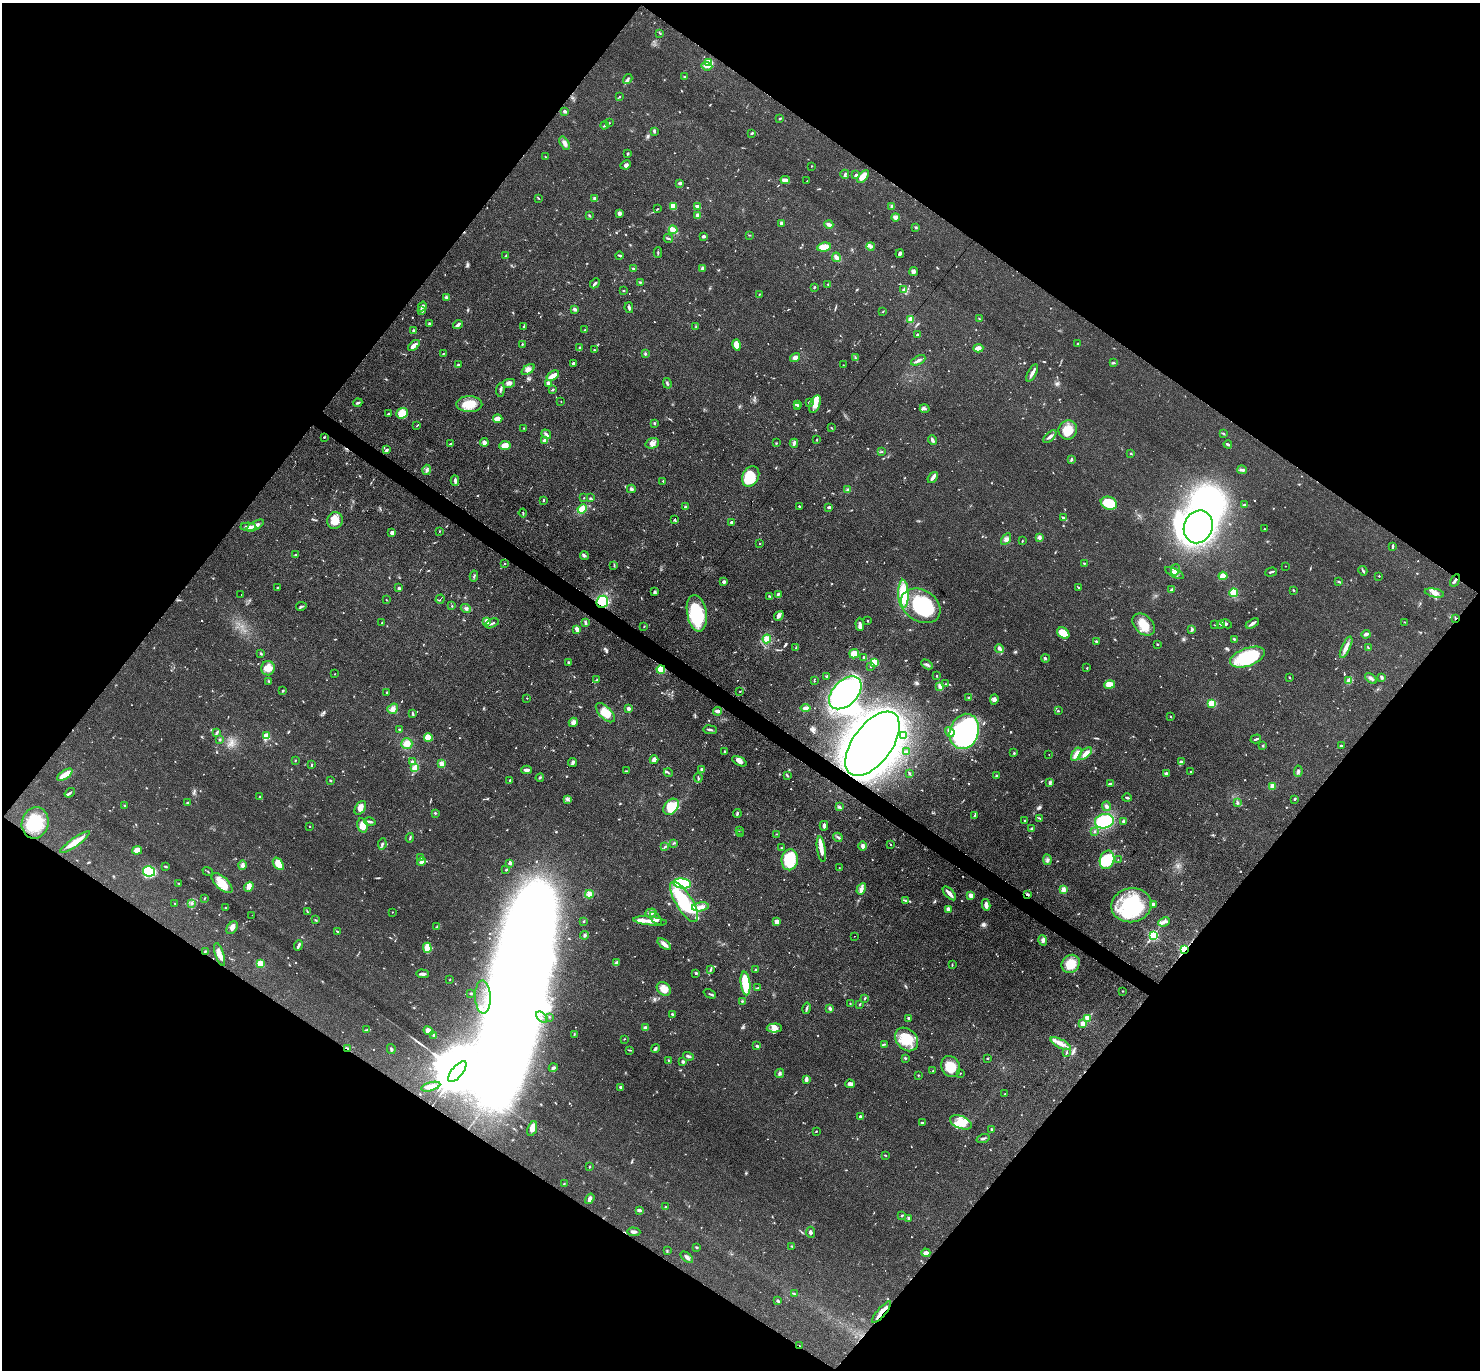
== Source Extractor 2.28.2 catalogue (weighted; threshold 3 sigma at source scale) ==
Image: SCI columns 130-6039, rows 297-5766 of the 6087 x 6078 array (HDU 1 of 3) = the unmasked area's bounding box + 8 px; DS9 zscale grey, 4 x 4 block average (1 PNG px = mean of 4 x 4 image px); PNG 1482 x 1372 px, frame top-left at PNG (2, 3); each listed source drawn as its Kron ellipse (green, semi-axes under 4 px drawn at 4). Shown black and unused: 50% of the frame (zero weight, under 3 of 4 exposures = <1% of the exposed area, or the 3 px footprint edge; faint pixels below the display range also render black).
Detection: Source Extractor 2.28.2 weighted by HDU 2 'WHT'. Background 0.0608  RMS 0.0056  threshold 0.0254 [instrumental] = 3 sigma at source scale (4.5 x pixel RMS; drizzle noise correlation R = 1.50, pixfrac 1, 0.05/0.05 arcsec/px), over >= 5 px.
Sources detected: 915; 3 too faint to see at this stretch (4 x 4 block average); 11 inside a brighter object's white glare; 21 cosmic-ray / hot-pixel residue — neither listed nor drawn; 12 coinciding with a brighter row at this scale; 44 inside a brighter listed object's ellipse — not listed separately; of the other 824, all 500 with FLUX_AUTO >= 1.87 (the completeness limit of this list) listed and drawn (324 fainter detections not listed), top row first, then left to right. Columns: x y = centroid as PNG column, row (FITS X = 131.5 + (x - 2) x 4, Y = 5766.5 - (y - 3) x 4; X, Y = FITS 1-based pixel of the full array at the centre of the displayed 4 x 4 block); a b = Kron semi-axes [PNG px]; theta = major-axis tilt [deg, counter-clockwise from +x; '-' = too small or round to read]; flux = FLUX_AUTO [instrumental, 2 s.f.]
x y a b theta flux
660 33 2 2 - 3.3
709 62 3 3 - 67
707 66 5 3 - 15
684 76 2 2 - 3.4
628 79 5 3 - 7
619 97 3 2 - 2.7
565 111 2 2 - 29
780 118 3 2 - 2.6
609 123 3 2 - 2.6
605 125 4 2 - 5.3
654 131 4 2 - 5.1
752 133 3 2 - 6.2
564 143 7 4 -57 14
628 154 3 2 - 3.8
545 157 2 2 - 2.3
626 165 5 3 - 8.3
812 166 2 2 - 1.9
845 174 4 2 - 5.5
856 175 3 2 - 9.5
863 177 8 4 51 28
785 180 5 3 - 19
807 181 2 2 - 2.4
680 183 3 2 - 7.8
538 198 4 2 - 2.3
595 198 2 2 - 38
673 206 4 4 - 34
892 206 3 3 - 4.1
698 207 4 2 - 24
657 209 3 2 - 2.1
620 213 3 3 - 9.4
589 215 3 2 - 2.9
698 216 3 3 - 11
896 217 4 3 - 16
781 224 4 3 - 7.5
829 224 4 3 - 13
916 227 3 2 - 3.4
673 230 4 3 - 34
749 235 3 2 - 1.9
704 236 3 2 - 11
668 239 5 2 - 4.3
871 246 4 3 - 7.2
824 247 7 4 7 42
658 253 5 2 - 3.9
900 254 4 2 - 8.7
506 255 2 2 - 2.9
619 256 4 2 - 5.5
836 257 5 3 - 12
702 268 3 2 - 7.2
634 269 3 2 - 4.6
914 271 5 4 - 8.9
640 282 2 2 - 3.5
595 283 5 2 - 5.9
828 284 3 2 - 2
814 287 3 2 - 2.6
903 290 3 2 - 3.4
623 291 2 2 - 3.1
759 294 2 2 - 3.4
446 297 4 3 - 5.4
422 306 5 2 - 10
629 308 5 2 - 6.2
575 309 4 2 - 7.8
422 311 4 3 - 4.8
883 312 3 2 - 2.1
910 319 4 3 - 18
979 319 2 2 - 2.1
429 323 2 2 - 4.1
458 325 5 2 - 16
524 327 3 2 - 3.4
696 327 3 2 - 2.8
585 330 3 2 - 3.2
413 331 3 3 - 5.9
918 335 3 2 - 6
1078 343 2 2 - 4.7
522 344 3 2 - 2.1
414 345 7 2 42 27
737 345 6 3 -75 37
579 347 4 2 - 3.8
978 348 5 4 - 18
595 350 2 2 - 1.9
645 353 3 2 - 4.1
443 354 2 2 - 2.2
795 357 5 3 - 15
855 358 3 2 - 3.1
918 360 7 2 27 12
573 363 3 2 - 6.7
1113 363 2 2 - 3
458 365 3 2 - 3.5
843 365 2 2 - 2
528 369 7 4 35 13
1032 373 9 2 62 19
553 376 7 3 32 28
509 383 6 4 12 13
548 383 2 2 - 9.1
667 383 5 2 - 4.8
500 390 7 2 84 6.2
553 390 3 2 - 3.3
561 401 2 2 - 2.3
809 402 4 2 - 6.1
358 403 4 2 - 5.5
469 404 13 8 -1 55
815 404 9 5 68 31
797 405 4 2 - 4.8
798 407 2 2 - 2.9
925 408 5 3 - 7.3
402 413 6 5 - 60
388 414 3 2 - 2.9
498 418 4 2 - 31
654 423 3 2 - 3.3
417 426 3 2 - 2.3
524 428 3 2 - 2.3
831 428 3 2 - 2.3
1068 430 10 9 - 49
1223 433 2 2 - 1.9
546 434 5 2 - 12
324 437 2 2 - 4
1050 437 8 3 42 11
545 440 3 3 - 9.9
817 440 3 2 - 2.1
932 440 5 2 - 9.1
484 442 4 3 - 12
652 443 7 5 16 16
776 443 2 2 - 2.5
794 443 4 2 - 11
450 444 4 2 - 3.1
1228 444 4 2 - 7.4
505 446 6 4 4 32
386 450 3 2 - 8.1
881 452 3 2 - 2.1
1131 453 2 2 - 5.7
1071 460 3 2 - 3.1
427 470 5 2 - 6.2
1242 470 5 2 - 10
751 476 11 8 62 99
933 478 6 2 52 15
455 480 5 3 - 8.6
663 481 3 2 - 2.6
631 489 4 3 - 7.4
848 490 3 3 - 7.4
584 498 2 2 - 2.2
590 498 2 2 - 2.8
543 500 3 2 - 4.4
1109 503 8 6 -22 100
1244 505 4 3 - 5.2
799 506 2 2 - 6.3
685 507 2 2 - 16
829 507 3 2 - 6.9
582 509 5 4 - 39
523 513 4 2 - 3.7
1063 518 3 3 - 3.9
675 519 2 2 - 9.8
335 520 8 7 - 37
731 522 3 2 - 6.9
255 526 10 3 29 18
248 527 8 3 -2 21
1198 527 17 14 67 1100
1264 529 2 2 - 2
439 531 2 2 - 4.4
392 533 3 3 - 11
1040 537 3 2 - 12
1006 539 6 4 59 11
1022 541 3 2 - 1.9
760 543 2 2 - 1.9
1393 546 4 2 - 3.3
295 555 3 2 - 3.1
584 555 5 3 - 5.7
505 563 2 2 - 5.5
1084 563 3 2 - 2.2
614 565 4 2 - 2.1
1286 566 2 2 - 2.3
1175 570 6 4 76 9.7
1363 571 5 2 - 4.9
1271 572 6 2 17 5.9
1174 573 10 3 -27 15
474 576 5 2 - 4.3
1223 576 4 4 - 28
1379 576 2 2 - 4
1455 580 6 2 57 7.5
724 582 3 2 - 6.4
1339 582 3 2 - 3.1
277 587 2 2 - 4.2
399 588 4 3 - 4.9
1079 588 3 2 - 2.3
1172 590 4 2 - 9.1
1294 590 3 2 - 3
655 592 3 2 - 4.2
1234 593 4 3 - 98
1434 593 10 4 -12 19
241 594 2 2 - 2
778 594 3 2 - 5.4
903 594 14 5 -88 110
770 596 2 2 - 2.8
440 599 5 2 - 1.9
386 600 2 2 - 4.6
602 602 6 5 - 97
301 606 5 2 - 4.9
452 606 2 2 - 2.2
921 606 21 15 -32 260
466 608 5 3 - 7.8
697 613 18 9 -80 190
779 616 5 3 - 13
1455 618 4 2 - 3
487 621 2 2 - 69
868 621 2 2 - 6
585 622 4 2 - 5.4
1405 622 2 2 - 1.9
382 623 2 2 - 2.3
492 623 7 2 24 6.4
1252 623 7 2 31 15
860 624 6 3 -87 8.2
1144 624 13 9 -43 55
1220 624 3 2 - 3.1
1226 624 5 3 - 6.6
1215 625 2 2 - 1.9
644 627 2 2 - 2.1
577 629 3 2 - 24
1192 630 3 2 - 5.6
1063 633 7 5 -38 49
1366 634 4 2 - 12
767 639 4 4 - 35
1234 639 3 2 - 2.8
1096 641 2 2 - 3.3
1157 644 2 2 - 2.7
1346 647 11 3 65 21
796 648 4 2 - 5.7
1368 648 4 2 - 2.7
999 649 4 2 - 12
261 654 3 2 - 3.8
854 654 5 4 - 37
1247 657 18 9 20 220
864 658 3 2 - 3.1
1045 658 4 2 - 4.2
568 662 2 2 - 7
874 662 3 3 - 62
927 664 6 3 -29 7.8
871 667 2 2 - 1.9
268 668 7 6 - 39
1087 668 3 2 - 2.2
661 669 4 4 - 48
335 674 2 2 - 2
827 676 3 2 - 3.5
937 676 2 2 - 2.2
1289 677 3 2 - 2.5
1381 677 4 3 - 5.4
1371 679 6 3 -34 9.6
596 680 2 2 - 2.3
269 681 3 2 - 3.2
814 681 2 2 - 2.2
1349 681 4 4 - 15
945 684 2 2 - 2.2
1109 685 5 4 - 40
940 687 3 2 - 4.1
283 691 2 2 - 3.8
740 691 2 2 - 1.9
387 692 2 2 - 2.7
845 693 19 12 45 930
968 697 2 2 - 2.2
527 698 2 2 - 2.1
994 699 5 4 - 9.9
1212 703 4 4 - 31
805 708 5 3 - 14
393 709 6 4 36 13
628 709 2 2 - 43
718 711 4 2 - 17
1058 711 2 2 - 2.2
605 713 12 6 -46 53
413 714 3 2 - 5.6
1171 717 2 2 - 2.1
573 722 5 3 - 16
399 729 2 2 - 4.5
710 730 6 2 -7 5.7
964 731 18 14 70 820
950 732 5 4 - 17
217 733 2 2 - 3.6
266 736 2 2 - 70
903 736 3 2 - 2.5
428 737 4 4 - 31
1256 739 5 2 - 5.7
220 740 2 2 - 16
407 744 5 5 - 28
872 744 37 19 53 2200
1341 745 2 2 - 5.1
1263 746 2 2 - 2.5
724 751 3 2 - 3
907 752 3 2 - 2.1
1014 753 3 2 - 2.9
1049 754 2 2 - 2
1076 754 7 4 57 23
1085 754 8 3 41 23
295 760 2 2 - 2.4
654 760 4 4 - 15
739 761 8 4 -27 17
412 762 2 2 - 22
1181 762 3 3 - 4.7
573 763 4 2 - 7.7
441 764 2 2 - 100
312 765 3 2 - 2.4
415 767 3 2 - 24
526 770 5 3 - 11
702 770 3 3 - 11
626 771 3 2 - 2.1
1298 771 6 3 87 6.9
1190 772 2 2 - 6.5
668 773 4 2 - 4
909 773 4 2 - 4.2
1166 773 3 2 - 8.7
65 775 9 3 35 30
787 776 3 2 - 2.7
996 776 2 2 - 3.6
540 778 4 2 - 4.1
698 778 4 2 - 3.8
330 780 2 2 - 7.5
510 780 3 2 - 3.4
1050 782 4 3 - 5.8
1110 784 3 2 - 7.1
1273 786 2 2 - 57
70 793 6 2 37 6.4
260 797 2 2 - 5.1
1127 798 4 2 - 5.9
567 799 3 2 - 3.8
1295 799 3 2 - 3.4
188 802 3 2 - 2.6
1237 803 2 2 - 8.7
125 806 3 2 - 1.9
1107 806 5 3 - 11
671 807 9 6 50 97
840 807 4 2 - 4.7
360 808 7 5 57 24
435 813 3 2 - 3.4
737 813 4 2 - 5.5
974 816 3 2 - 3.5
1039 818 4 2 - 3.8
1025 821 2 2 - 3.6
1104 821 9 7 13 180
370 822 6 2 -13 8.8
1124 822 4 3 - 6.4
35 823 16 13 73 130
310 826 2 2 - 2.7
362 826 7 5 -75 46
824 826 5 2 - 13
1032 829 3 3 - 9.7
739 830 2 2 - 5
1095 831 2 2 - 2.5
740 834 2 2 - 1.9
777 834 2 2 - 1.9
838 837 5 3 - 6.1
410 838 5 2 - 3.9
75 842 18 4 36 46
674 843 3 2 - 2.9
382 844 6 2 82 6.1
891 845 2 2 - 3.2
665 846 3 2 - 2.3
863 846 5 4 - 9.1
781 848 2 2 - 2.8
821 849 13 3 -81 32
137 850 5 4 - 28
421 858 2 2 - 2
790 860 10 8 81 170
1047 860 5 3 - 7.4
1107 860 9 7 70 84
1118 860 2 2 - 2
422 862 4 3 - 8
278 864 7 4 -52 40
510 864 3 2 - 7.9
242 865 5 3 - 11
165 866 4 2 - 3.6
839 868 2 2 - 2.1
506 870 2 2 - 3.4
149 871 6 5 - 210
208 871 5 2 - 3
179 883 2 2 - 2.3
222 883 13 6 -43 57
682 883 9 5 -7 230
249 887 5 3 - 11
861 889 6 3 59 12
1063 889 4 3 - 15
949 893 8 2 -47 20
589 894 4 4 - 19
1027 894 4 2 - 5.4
971 895 2 2 - 83
204 898 2 2 - 1.9
905 901 2 2 - 1.9
684 902 23 8 -59 260
192 903 3 2 - 3.6
175 904 3 2 - 2.2
1153 904 2 2 - 42
986 905 6 3 -79 14
1131 905 20 17 11 270
700 907 8 4 7 20
226 908 3 2 - 2.6
948 909 4 4 - 11
307 911 3 2 - 2.5
392 912 2 2 - 2.7
651 913 6 3 18 9.4
252 915 2 2 - 3.8
656 919 7 4 -48 14
315 920 3 2 - 2.3
584 921 2 2 - 2
650 921 17 3 -6 33
776 922 3 3 - 26
1164 922 6 3 25 9.4
437 927 2 2 - 2.3
232 928 7 4 52 14
337 932 4 2 - 3.3
584 935 4 3 - 6
1153 935 2 2 - 640
855 936 2 2 - 1.9
1043 940 5 3 - 11
664 944 8 3 -36 19
298 946 5 2 - 9.1
427 948 5 3 - 63
1184 949 3 2 - 190
205 951 3 2 - 3.3
220 954 12 3 -72 28
617 963 4 3 - 10
260 964 2 2 - 170
1071 964 10 8 48 71
952 965 3 2 - 2.4
710 970 4 2 - 4.5
755 970 2 2 - 2.5
696 973 3 2 - 5.2
422 974 6 2 -4 11
450 980 3 2 - 1.9
745 984 12 4 -83 95
757 988 4 2 - 3.4
664 989 8 6 -39 35
1123 991 2 2 - 2.4
471 993 2 2 - 2.4
710 994 6 2 -25 4.6
483 997 16 8 -88 140
865 998 3 2 - 3.6
742 1001 3 2 - 3.2
850 1003 3 2 - 2.3
860 1004 3 2 - 2.9
806 1008 6 2 76 5.5
830 1008 3 2 - 7.5
672 1014 3 2 - 5.3
542 1017 7 4 -43 25
549 1017 3 3 - 6.1
909 1018 3 2 - 6.3
1087 1018 2 2 - 120
1083 1024 2 2 - 100
645 1028 3 2 - 13
774 1028 7 4 3 19
367 1030 4 2 - 4.7
428 1031 5 4 - 34
574 1034 2 2 - 2.6
434 1035 3 2 - 6.6
624 1039 2 2 - 2
907 1039 13 10 -48 91
885 1044 3 2 - 2.6
1061 1044 11 4 -27 25
757 1046 3 3 - 4.8
347 1048 4 2 - 3.4
655 1048 5 2 - 5.9
391 1049 5 2 - 5
629 1050 4 2 - 2.7
1066 1052 4 2 - 3.4
688 1056 5 2 - 5.8
905 1058 2 2 - 2.1
987 1059 3 2 - 2.2
668 1060 3 2 - 1.9
683 1062 3 2 - 7.5
951 1067 11 9 -64 56
553 1068 4 3 - 7.1
933 1071 2 2 - 2.2
457 1072 13 5 50 31000
780 1073 5 3 - 6.1
960 1073 2 2 - 2.2
918 1075 2 2 - 2.2
806 1079 4 2 - 14
850 1084 5 3 - 12
431 1087 10 3 15 21
620 1087 2 2 - 27
1005 1094 2 2 - 2.5
860 1116 2 2 - 16
961 1122 11 6 -21 51
922 1123 4 2 - 4.4
532 1128 8 4 69 20
992 1129 2 2 - 6.9
816 1131 2 2 - 2
983 1139 6 2 16 5.7
885 1155 3 2 - 2.6
590 1166 2 2 - 2
564 1184 2 2 - 2.9
590 1199 6 3 56 12
665 1207 2 2 - 5.5
639 1210 4 4 - 6.1
902 1215 2 2 - 4.1
909 1218 3 3 - 5.7
634 1232 6 3 -3 10
811 1232 5 3 - 8.3
792 1246 2 2 - 2
697 1247 2 2 - 4.8
667 1251 4 2 - 2.4
926 1253 4 3 - 13
687 1257 7 3 -39 11
794 1294 3 2 - 2.9
778 1301 3 2 - 6.5
882 1312 13 2 49 39
800 1346 2 2 - 2.9
Overlapping masked pixels (flux is a lower limit): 10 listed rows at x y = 1455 580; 602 602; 1455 618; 661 669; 872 744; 1027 894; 1184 949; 347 1048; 882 1312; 800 1346
Diffuse or blended objects may show on this block-average render without a row.